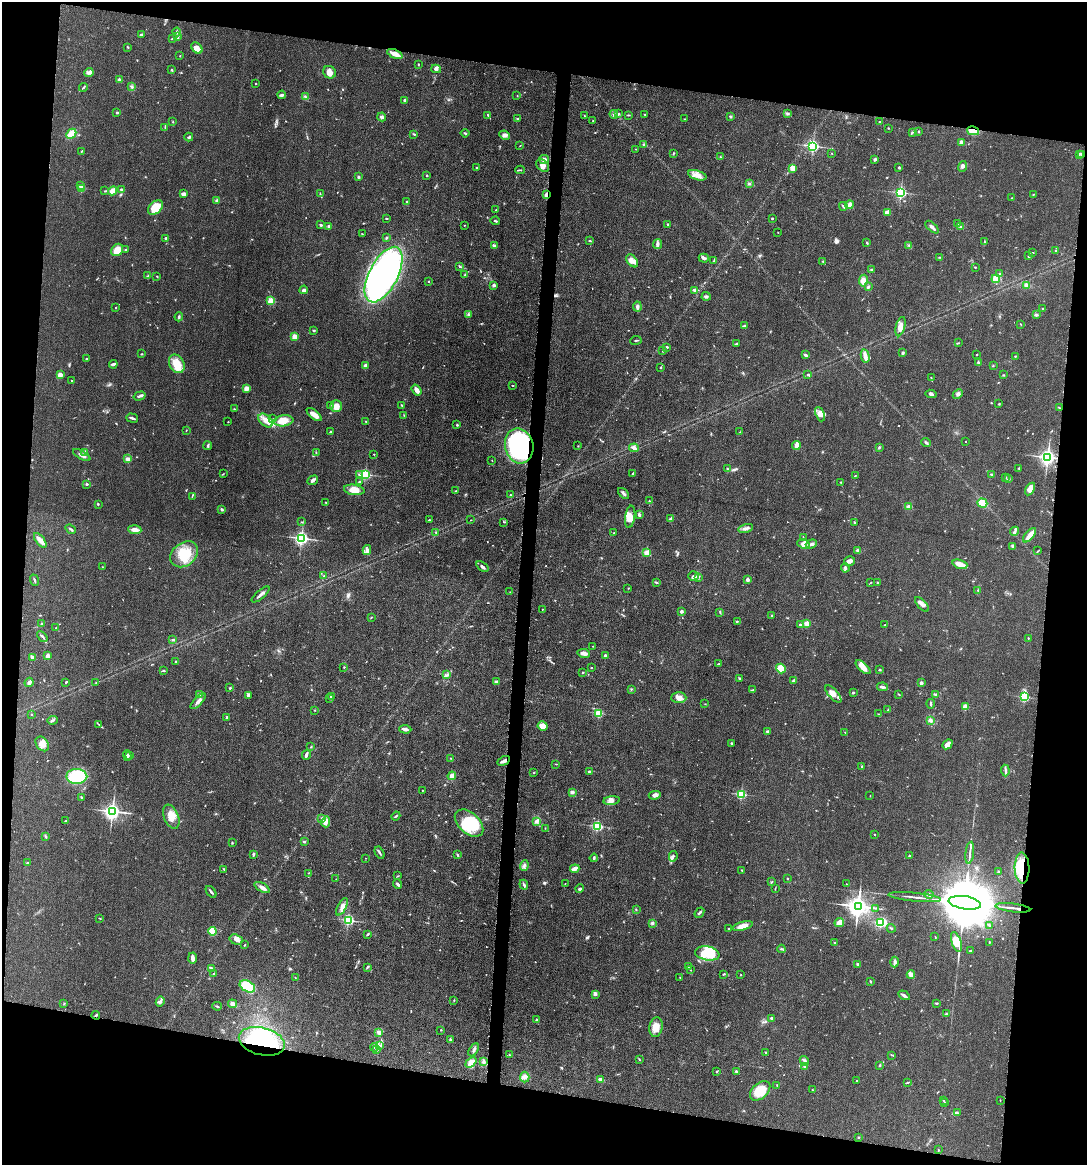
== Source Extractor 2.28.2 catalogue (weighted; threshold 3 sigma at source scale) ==
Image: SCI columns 232-4571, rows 4-4654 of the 4683 x 4655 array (HDU 1 of 3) = the unmasked area's bounding box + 8 px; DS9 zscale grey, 4 x 4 block average (1 PNG px = mean of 4 x 4 image px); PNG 1089 x 1167 px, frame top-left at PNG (2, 2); each listed source drawn as its Kron ellipse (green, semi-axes under 4 px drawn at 4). Shown black and unused: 19% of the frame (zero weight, under 3 of 5 exposures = <1% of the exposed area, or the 3 px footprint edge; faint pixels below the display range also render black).
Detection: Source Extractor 2.28.2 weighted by HDU 2 'WHT'. Background 0.0606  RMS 0.0057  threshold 0.0255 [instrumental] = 3 sigma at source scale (4.5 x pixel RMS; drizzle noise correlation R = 1.50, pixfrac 1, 0.05/0.05 arcsec/px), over >= 5 px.
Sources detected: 749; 5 too faint to see at this stretch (4 x 4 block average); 3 inside a brighter object's white glare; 3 cosmic-ray / hot-pixel residue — neither listed nor drawn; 8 coinciding with a brighter row at this scale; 43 inside a brighter listed object's ellipse — not listed separately; of the other 687, all 500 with FLUX_AUTO >= 1.38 (the completeness limit of this list) listed and drawn (187 fainter detections not listed), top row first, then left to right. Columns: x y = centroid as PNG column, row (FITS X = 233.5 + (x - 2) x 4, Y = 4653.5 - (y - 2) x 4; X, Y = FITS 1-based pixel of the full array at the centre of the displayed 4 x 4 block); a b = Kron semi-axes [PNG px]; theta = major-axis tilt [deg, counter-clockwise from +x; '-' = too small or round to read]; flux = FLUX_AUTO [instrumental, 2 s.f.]
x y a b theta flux
177 32 4 2 - 5.5
141 35 4 2 - 4.7
178 37 3 2 - 6.7
172 39 3 2 - 2.3
128 47 3 2 - 2.7
197 48 6 4 -44 25
395 54 8 3 -23 26
180 56 2 2 - 1.4
418 64 3 2 - 2
436 69 5 3 - 8.2
172 70 3 2 - 2.9
330 72 7 6 - 21
89 73 5 3 - 7.3
119 80 2 2 - 32
256 83 2 2 - 5.9
83 87 4 2 - 3.5
132 87 3 2 - 3.1
282 95 4 2 - 10
517 96 2 2 - 1.5
305 97 4 2 - 2.9
405 100 2 2 - 6.9
117 113 2 2 - 8.3
787 113 3 2 - 4.5
614 114 4 3 - 6.9
619 114 3 2 - 3.2
645 114 2 2 - 4.4
488 115 4 2 - 3.7
629 115 3 2 - 2.6
584 116 2 2 - 2.1
382 117 4 3 - 8.6
731 117 2 2 - 13
517 118 2 2 - 3.9
685 119 2 2 - 1.4
593 120 2 2 - 1.6
173 122 2 2 - 1.7
879 122 2 2 - 2.8
165 127 2 2 - 1.9
888 128 2 2 - 2.8
973 131 6 3 -13 43
912 132 3 2 - 3.6
919 132 3 2 - 3.1
465 133 4 2 - 3.5
71 134 5 2 - 97
414 134 3 2 - 4.1
504 135 5 4 - 12
189 137 4 2 - 4.9
961 142 4 3 - 12
643 145 2 2 - 4
520 146 2 2 - 1.6
813 146 2 2 - 750
636 149 2 2 - 2.1
82 151 3 2 - 1.8
673 153 4 2 - 2.3
832 153 2 2 - 1.4
1079 154 2 2 - 2.7
1081 155 2 2 - 2
720 157 2 2 - 2.5
544 160 5 3 - 19
875 160 3 3 - 6
543 166 7 5 -43 21
962 166 5 3 - 7.3
899 167 2 2 - 4.6
476 168 2 2 - 5.7
793 168 3 3 - 35
520 170 5 2 - 2.5
427 175 2 2 - 4.2
697 175 9 4 -17 23
358 177 3 2 - 4.5
749 184 3 2 - 3.5
80 185 3 2 - 8.1
81 189 2 2 - 100
121 189 2 2 - 11
105 191 3 2 - 2.8
113 191 5 4 - 24
320 193 3 2 - 2.2
901 193 2 2 - 650
184 194 4 2 - 18
1033 194 3 2 - 1.9
546 195 2 2 - 70
1012 198 2 2 - 1.4
217 201 2 2 - 8.8
407 202 2 2 - 3
850 205 4 3 - 14
843 206 4 2 - 2.7
155 208 8 6 42 80
496 210 3 2 - 1.7
887 212 4 3 - 18
772 218 2 2 - 6.4
386 219 2 2 - 3.3
495 221 4 2 - 4.7
957 223 3 2 - 1.7
667 224 2 2 - 6.8
321 225 2 2 - 5.7
464 225 2 2 - 1.8
329 226 3 2 - 7.9
932 227 8 2 -43 16
960 227 2 2 - 3.4
778 232 2 2 - 1.5
362 234 2 2 - 1.4
166 238 2 2 - 4
386 238 3 2 - 3.2
590 241 3 2 - 2.5
984 242 4 2 - 2.9
867 243 3 2 - 5
658 244 5 3 - 11
909 245 3 2 - 3.7
494 246 3 3 - 14
117 250 7 5 49 60
126 250 2 2 - 2.9
1055 251 2 2 - 2.5
1032 253 2 2 - 1.6
1029 256 2 2 - 7.9
940 257 4 2 - 3.7
704 258 5 3 - 8.3
632 261 7 4 -53 23
714 261 3 3 - 4.4
823 261 2 2 - 2.3
459 266 4 2 - 4.4
975 267 2 2 - 2.4
871 270 3 2 - 4.3
999 274 2 2 - 2.6
384 275 30 14 63 1100
465 275 4 2 - 4.2
148 276 3 2 - 2.8
157 276 2 2 - 2.5
996 279 4 4 - 43
428 281 2 2 - 2.6
863 281 6 3 79 28
494 285 3 3 - 8.1
1027 285 3 3 - 15
868 287 3 2 - 6.6
304 290 4 3 - 7.6
695 290 2 2 - 14
706 296 4 3 - 7.1
271 301 2 2 - 170
637 306 5 4 - 8.5
116 308 2 2 - 1.8
1043 308 2 2 - 2.3
468 314 3 3 - 6.2
1036 315 3 2 - 8
179 317 4 2 - 5.2
1021 324 2 2 - 1.9
744 326 4 2 - 7.3
900 327 10 4 76 21
314 330 3 2 - 2.9
295 337 3 2 - 33
636 340 6 2 7 3.5
958 343 4 2 - 3.3
736 344 3 2 - 4.5
667 347 3 2 - 3.7
663 351 2 2 - 9
903 353 3 3 - 4.3
141 354 2 2 - 3.1
976 354 2 2 - 2.1
806 355 3 2 - 8.3
865 356 7 2 -77 31
1015 356 2 2 - 2.8
86 359 2 2 - 3.4
978 362 2 2 - 5.2
113 364 4 2 - 7.8
177 364 10 7 -62 56
993 365 2 2 - 2
365 366 3 3 - 15
661 367 2 2 - 8.2
60 375 3 3 - 20
808 375 3 2 - 3.4
1004 375 2 2 - 2
931 378 2 2 - 1.7
72 381 2 2 - 1.9
513 386 3 2 - 1.6
246 388 3 2 - 20
417 390 6 3 -54 21
931 394 6 2 -7 6.9
958 394 5 3 - 8.2
140 396 6 2 16 7.5
999 404 2 2 - 2.9
330 405 3 2 - 3
402 405 3 2 - 3.5
336 406 6 5 - 27
1060 408 2 2 - 2.2
234 409 2 2 - 1.6
314 414 9 3 -39 26
820 414 7 4 -67 15
404 415 3 2 - 1.8
132 418 6 2 -17 7.6
273 419 2 2 - 1.7
266 420 8 5 -41 25
284 421 10 5 7 46
228 422 2 2 - 1.8
366 422 3 2 - 2.2
457 425 2 2 - 3.3
186 430 2 2 - 1.4
330 432 3 2 - 3.2
740 432 2 2 - 1.7
966 441 2 2 - 3.5
926 443 5 2 - 6.2
796 445 4 3 - 23
208 446 4 2 - 4.5
519 446 17 14 -76 540
578 446 2 2 - 1.4
879 447 3 2 - 3.8
634 448 5 4 - 11
85 452 3 2 - 3.1
316 452 2 2 - 2.3
374 454 2 2 - 1.9
82 455 10 3 -29 16
1048 457 3 2 - 1600
128 459 3 3 - 13
492 460 2 2 - 1.8
1019 468 2 2 - 7.3
727 469 3 2 - 4.6
632 473 3 2 - 2.3
223 474 2 2 - 1.7
365 474 2 2 - 460
992 474 2 2 - 2.8
359 475 2 2 - 4.7
855 476 3 2 - 1.8
1006 477 2 2 - 1.4
1009 479 3 2 - 2.4
313 480 6 3 38 8.9
360 482 3 2 - 3.4
841 482 2 2 - 1.6
87 484 3 2 - 3.9
1030 489 7 4 60 31
354 490 10 5 -8 39
455 491 3 2 - 2
624 493 6 2 -45 7.8
510 495 2 2 - 1.8
192 496 2 2 - 1.6
649 501 3 2 - 2.4
326 503 3 2 - 1.8
982 503 5 4 - 49
98 504 3 2 - 2.5
909 507 4 3 - 15
222 509 3 2 - 5.9
639 515 4 2 - 7.8
630 517 11 5 82 32
671 519 4 2 - 17
429 520 2 2 - 2.5
471 520 2 2 - 1.5
302 522 3 2 - 2
504 522 3 2 - 2.4
854 522 2 2 - 2.5
746 528 7 3 14 11
71 529 5 2 - 7.3
135 530 6 3 -4 22
1014 531 5 2 - 6.2
436 533 2 2 - 2.6
614 533 2 2 - 1.9
1030 535 9 3 50 37
803 537 3 2 - 2
301 538 2 2 - 1000
40 540 8 4 -52 21
803 544 6 4 -22 16
811 544 6 3 20 11
1013 546 4 3 - 7.8
367 550 5 3 - 14
858 551 4 3 - 6.7
1038 551 4 2 - 2.6
646 553 4 3 - 23
184 554 15 11 39 93
849 561 5 4 - 13
960 564 7 3 -18 39
102 567 2 2 - 1.4
482 567 7 2 -35 10
845 568 4 2 - 8
323 576 2 2 - 2.7
694 576 5 4 - 9.3
699 577 3 2 - 3.9
34 580 6 2 -70 4.2
747 580 2 2 - 41
657 582 4 2 - 2.9
870 583 2 2 - 1.7
877 583 3 2 - 1.6
628 588 2 2 - 1.5
978 590 2 2 - 2.5
510 592 2 2 - 1.4
261 594 11 2 40 13
922 604 9 4 -47 14
542 609 2 2 - 2.4
682 612 2 2 - 32
720 612 3 2 - 2.9
772 615 2 2 - 3.4
371 617 2 2 - 1.5
737 622 3 2 - 2.7
806 623 2 2 - 84
41 624 4 2 - 3.1
801 624 2 2 - 11
885 625 2 2 - 2
56 628 2 2 - 1.6
42 636 6 2 -45 7.2
1028 638 2 2 - 2.2
173 640 3 2 - 4.3
593 646 2 2 - 1.4
583 653 6 3 -9 19
48 656 2 2 - 59
605 656 2 2 - 28
32 657 3 2 - 11
176 661 2 2 - 1.8
718 664 3 2 - 2.8
344 667 2 2 - 2.8
863 667 9 4 -42 28
591 668 2 2 - 5.8
781 668 5 4 - 45
880 670 2 2 - 4.8
163 671 3 2 - 5
582 673 2 2 - 1.7
447 674 3 2 - 2.9
739 678 2 2 - 2
793 681 3 2 - 2.7
29 682 5 3 - 8.1
66 682 2 2 - 2.7
496 682 4 3 - 5.7
96 683 2 2 - 1.4
921 683 2 2 - 28
882 687 5 2 - 9.2
230 688 2 2 - 3.8
631 689 2 2 - 2.6
753 690 3 2 - 2.5
853 693 2 2 - 9.5
200 694 3 3 - 9.3
833 694 11 4 -48 25
899 694 2 2 - 1.9
935 694 3 2 - 4.4
248 695 3 2 - 7.3
331 696 3 2 - 9.8
1024 697 2 2 - 360
679 698 7 5 0 19
330 699 3 2 - 2.1
198 701 10 3 46 15
705 704 2 2 - 1.5
931 704 5 2 - 4.8
965 707 2 2 - 110
315 710 2 2 - 1.6
888 710 2 2 - 1.9
599 713 2 2 - 240
31 714 2 2 - 2.1
878 714 2 2 - 1.6
227 717 2 2 - 10
52 720 5 2 - 4.7
930 720 2 2 - 35
99 724 4 2 - 3.5
543 726 5 4 - 28
405 729 6 2 -3 11
767 731 2 2 - 19
845 732 2 2 - 2.2
732 743 2 2 - 3.2
42 744 8 6 -53 27
947 744 5 3 - 26
311 747 3 2 - 2.3
130 755 2 2 - 1.8
306 755 5 2 - 10
127 756 5 3 - 5.4
451 758 2 2 - 1.7
504 761 6 2 28 15
556 764 3 2 - 2.5
862 767 3 2 - 4.3
1005 770 6 2 -87 6.8
590 772 3 2 - 6
534 773 2 2 - 1.8
77 776 10 7 -1 220
452 776 4 4 - 16
422 790 2 2 - 2.9
572 792 3 3 - 8
741 794 2 2 - 390
655 795 6 4 9 12
870 796 2 2 - 1.5
82 797 3 2 - 4.8
612 801 8 4 6 16
112 811 3 3 - 1700
396 816 5 2 - 4.3
171 817 13 7 -68 36
322 819 4 3 - 5.8
65 821 3 2 - 3.2
326 822 5 3 - 9.6
537 822 3 2 - 9.4
469 823 16 10 -42 150
597 826 2 2 - 430
545 828 2 2 - 1.4
874 835 2 2 - 1.8
45 836 3 2 - 2.6
304 842 3 2 - 4.5
232 843 3 2 - 2.7
379 853 6 2 -61 6.4
970 853 11 2 83 12
253 854 4 2 - 5.3
457 855 4 2 - 3.9
673 856 5 2 - 5.2
909 856 3 2 - 3.6
365 858 2 2 - 1.4
594 858 4 2 - 5.7
27 863 2 2 - 1.8
524 866 5 2 - 5.9
1022 868 15 7 -89 120
575 869 5 2 - 33
224 870 4 2 - 3.1
742 870 3 2 - 2.2
998 872 2 2 - 3.7
309 873 2 2 - 1.7
398 876 3 2 - 2.2
336 879 2 2 - 1.4
787 879 2 2 - 1.8
772 882 2 2 - 1.8
398 884 5 2 - 7.7
565 884 2 2 - 1.9
846 884 2 2 - 1.5
524 885 5 2 - 6.3
262 887 8 3 -30 19
775 888 2 2 - 1.8
580 889 4 3 - 5.2
211 892 7 2 -51 7.6
929 894 4 3 - 6.9
915 897 26 2 -6 17
965 903 16 6 -9 59000
858 906 4 3 - 3100
342 907 9 3 63 18
875 908 2 2 - 1.8
1013 908 17 2 -6 16
636 909 2 2 - 1.4
699 913 6 2 51 6.1
100 918 2 2 - 1.4
348 920 2 2 - 530
881 922 3 2 - 330
652 923 3 3 - 6
839 923 5 3 - 28
989 925 3 2 - 3.1
743 926 10 4 16 30
891 928 4 2 - 3.6
729 929 2 2 - 3.9
212 931 4 3 - 61
368 934 4 2 - 4.2
935 936 2 2 - 1.5
236 940 7 5 -18 16
956 942 10 5 -71 75
989 942 2 2 - 2.8
835 943 3 2 - 2.6
245 945 2 2 - 2.1
781 949 4 2 - 3.8
970 951 3 2 - 2.5
707 953 12 7 -11 110
192 958 6 3 -88 8.8
895 962 5 2 - 7.7
858 964 4 2 - 4.1
368 967 3 2 - 3.7
688 967 2 2 - 1.7
211 968 3 2 - 5.5
690 970 3 2 - 2.1
213 974 2 2 - 4
723 974 4 2 - 2.7
741 975 2 2 - 1.7
911 975 4 2 - 31
295 977 2 2 - 1.9
680 977 2 2 - 1.7
870 981 3 2 - 3.6
247 986 8 5 -28 130
595 994 4 3 - 7
904 995 6 2 -31 11
454 1000 2 2 - 1.8
160 1002 5 2 - 7.5
64 1003 3 2 - 2
936 1003 3 2 - 3.6
233 1004 4 3 - 15
217 1006 5 2 - 4
946 1014 2 2 - 2.6
96 1015 4 2 - 5.5
772 1019 3 3 - 3.8
536 1020 3 2 - 3.8
656 1027 10 6 78 39
441 1030 2 2 - 2.3
379 1033 4 2 - 5.7
450 1040 4 2 - 3.9
262 1041 23 13 -14 270
380 1046 2 2 - 2.8
374 1047 4 2 - 3.5
377 1050 2 2 - 11
474 1050 7 3 60 7.3
765 1052 2 2 - 5.6
509 1055 2 2 - 1.5
891 1055 2 2 - 2.1
639 1059 2 2 - 1.8
804 1061 5 3 - 6.6
471 1062 6 3 40 36
484 1062 3 3 - 7.2
880 1065 3 2 - 3.3
805 1066 3 2 - 3.4
717 1071 3 2 - 2.1
736 1071 3 2 - 3.1
525 1077 5 4 - 14
600 1080 3 2 - 15
856 1081 2 2 - 1.4
907 1082 4 2 - 2.8
777 1085 3 2 - 2.2
812 1090 2 2 - 1.6
760 1091 12 7 43 78
944 1100 2 2 - 1.4
1000 1100 2 2 - 1.8
945 1103 2 2 - 3
957 1113 4 2 - 3.9
858 1137 2 2 - 3.5
938 1150 2 2 - 1.8
Overlapping masked pixels (flux is a lower limit): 7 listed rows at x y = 973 131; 546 195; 519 446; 504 761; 1022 868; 96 1015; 262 1041
Diffuse or blended objects may show on this block-average render without a row.